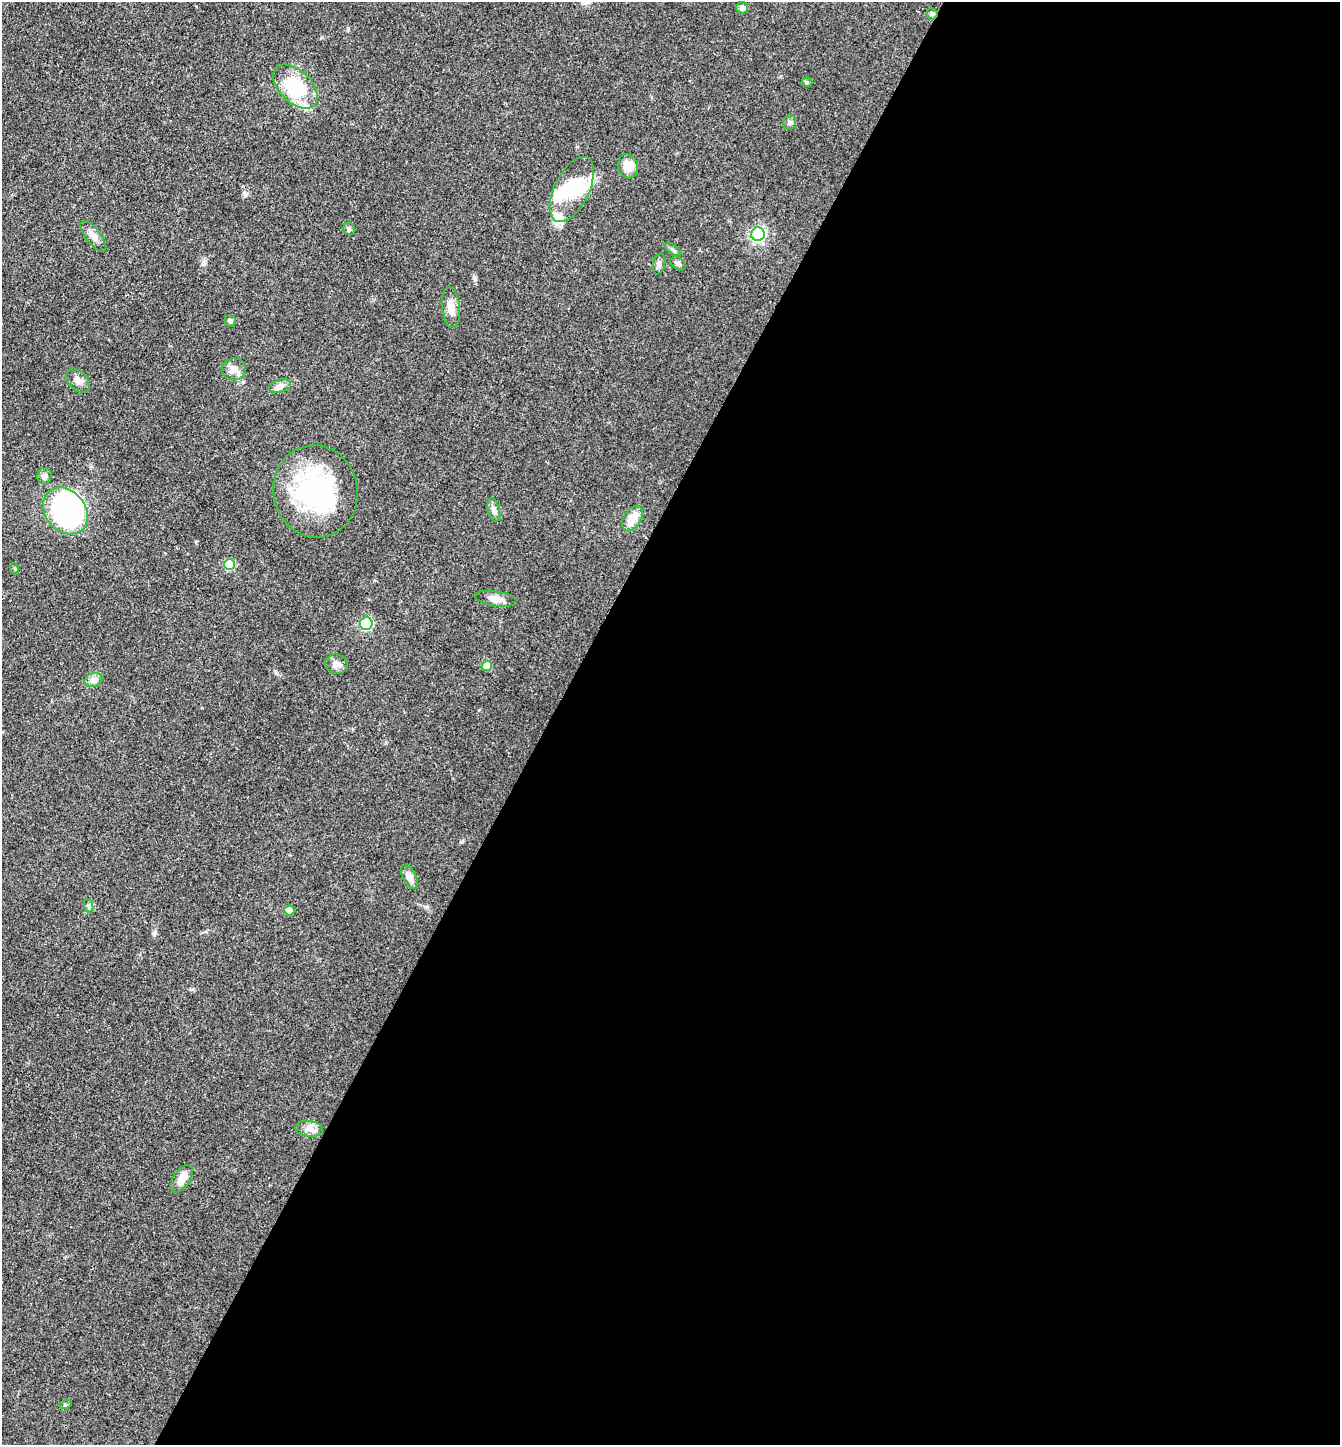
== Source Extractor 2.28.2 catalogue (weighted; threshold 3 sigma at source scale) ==
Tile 12 of 4 x 4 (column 4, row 3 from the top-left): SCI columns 4299-5636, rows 1446-2888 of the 5784 x 5775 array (HDU 1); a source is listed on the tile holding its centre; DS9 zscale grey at full resolution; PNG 1342 x 1447 px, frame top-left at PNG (2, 2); each listed source drawn as its Kron ellipse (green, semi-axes under 4 px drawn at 4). Shown black and unused: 59% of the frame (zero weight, under 3 of 4 exposures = <1% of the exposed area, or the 3 px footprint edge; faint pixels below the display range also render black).
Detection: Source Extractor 2.28.2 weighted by HDU 2 'WHT'; one run over the whole footprint, this tile lists its part. Background 0.0999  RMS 0.006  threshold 0.027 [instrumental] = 3 sigma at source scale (4.5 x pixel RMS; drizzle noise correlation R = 1.50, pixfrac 1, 0.05/0.05 arcsec/px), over >= 5 px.
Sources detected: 42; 4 inside a brighter object's white glare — neither listed nor drawn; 2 inside a brighter listed object's ellipse — not listed separately; the other 36 listed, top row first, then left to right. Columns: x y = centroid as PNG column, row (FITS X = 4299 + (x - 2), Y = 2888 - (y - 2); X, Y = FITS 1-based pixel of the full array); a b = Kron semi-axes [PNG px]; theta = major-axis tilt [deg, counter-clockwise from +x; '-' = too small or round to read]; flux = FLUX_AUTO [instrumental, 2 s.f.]
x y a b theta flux
742 8 6 6 - 2.1
932 14 5 5 - 1.1
807 82 5 4 - 0.85
295 87 27 16 -44 38
790 122 7 6 - 1.6
628 166 12 10 -76 8.6
572 189 35 17 64 25
349 229 6 6 - 1.2
758 234 7 6 - 130
93 236 18 7 -52 4.7
673 250 9 4 -39 1.3
659 264 10 6 75 1.8
678 264 8 6 -40 1.7
451 307 21 9 -84 6.1
230 321 6 5 - 1.3
234 369 12 11 - 4.7
78 381 14 9 -47 4
280 386 11 6 15 2.6
44 476 8 7 - 1.9
316 491 46 42 -79 86
494 510 12 6 -74 2.5
65 511 25 20 -51 110
633 518 14 8 57 11
229 564 5 5 - 24
15 569 5 3 - 0.57
496 599 21 7 -8 5
366 624 6 6 - 67
336 664 11 9 -17 4
487 666 5 5 - 10
93 680 9 6 14 2.5
409 877 13 6 -63 4.6
89 906 7 4 -72 1.2
289 910 5 5 - 7.7
309 1129 14 8 -6 3.8
182 1179 15 8 55 6.1
65 1405 6 4 18 0.78
Overlapping masked pixels (flux is a lower limit): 1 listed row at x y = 932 14
Unlisted compact peaks at least as high as the median listed source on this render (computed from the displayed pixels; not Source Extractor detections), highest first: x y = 475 279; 154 934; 479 710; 577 147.